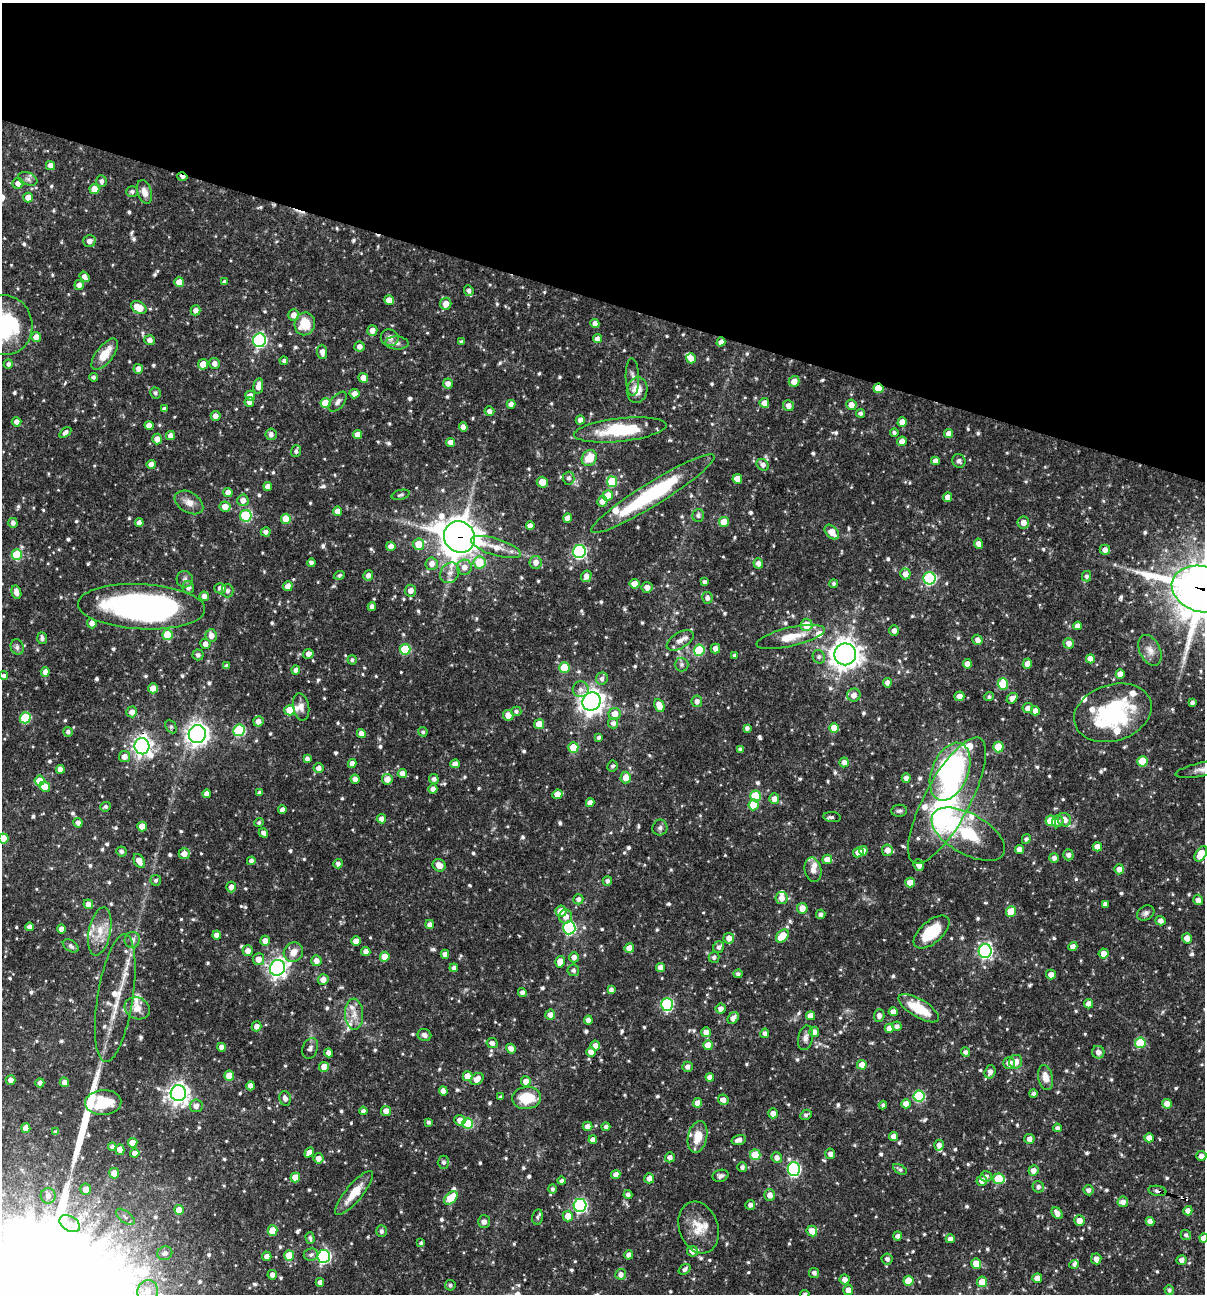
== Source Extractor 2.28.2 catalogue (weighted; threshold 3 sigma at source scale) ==
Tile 2 of 4 x 4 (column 2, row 1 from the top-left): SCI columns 1453-2655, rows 3876-5167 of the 5187 x 5168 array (HDU 1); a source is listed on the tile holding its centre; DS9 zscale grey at full resolution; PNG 1207 x 1296 px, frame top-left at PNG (2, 3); each listed source drawn as its Kron ellipse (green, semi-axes under 4 px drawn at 4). Shown black and unused: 23% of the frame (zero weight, under 3 of 4 exposures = <1% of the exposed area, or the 3 px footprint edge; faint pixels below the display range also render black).
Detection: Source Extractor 2.28.2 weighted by HDU 2 'WHT'; one run over the whole footprint, this tile lists its part. Background 0.0954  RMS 0.0039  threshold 0.0174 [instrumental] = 3 sigma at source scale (4.5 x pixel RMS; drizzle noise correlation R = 1.50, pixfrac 1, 0.05/0.05 arcsec/px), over >= 5 px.
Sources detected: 864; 2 inside a brighter object's white glare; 4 cosmic-ray / hot-pixel residue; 1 long thin detection or spike segment (spike, bleed or trail) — neither listed nor drawn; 32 inside a brighter listed object's ellipse — not listed separately; of the other 825, all 500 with FLUX_AUTO >= 0.881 (the completeness limit of this list) listed and drawn (325 fainter detections not listed), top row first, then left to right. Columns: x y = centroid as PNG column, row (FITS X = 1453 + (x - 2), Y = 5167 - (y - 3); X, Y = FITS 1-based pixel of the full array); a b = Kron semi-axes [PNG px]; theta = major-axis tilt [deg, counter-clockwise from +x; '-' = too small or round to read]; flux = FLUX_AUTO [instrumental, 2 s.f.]
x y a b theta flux
51 166 4 4 - 2.9
182 177 5 3 - 1.7
28 179 10 6 -19 1.3
101 181 6 5 - 1.3
18 183 5 5 - 2.6
94 189 5 5 - 5.7
132 192 6 5 - 1.1
144 192 12 7 -71 3
28 198 5 5 - 3.6
89 241 6 5 - 2.3
85 277 6 4 -53 1.8
179 282 5 5 - 4.2
224 282 4 4 - 1.2
79 285 5 4 - 2.2
469 291 6 4 -67 1.1
389 300 5 4 - 3.4
446 304 6 5 - 3.6
139 307 8 5 -30 7.5
195 310 5 5 - 2
294 315 5 5 - 2.8
595 323 4 4 - 2.5
305 324 11 10 - 9.2
4 325 30 27 -74 38
372 331 5 5 - 2.6
36 337 5 5 - 2.8
390 338 9 8 - 2.2
597 339 4 4 - 2.1
150 340 5 5 - 2.1
259 340 7 6 - 62
461 342 3 3 - 0.97
721 342 4 4 - 1.9
397 343 11 6 -3 1.7
359 347 5 5 - 2
322 352 7 5 -85 2.6
105 354 18 8 52 7
691 358 5 5 - 2.8
284 361 4 4 - 0.97
215 363 5 5 - 2.1
8 364 5 4 - 1.1
203 364 5 5 - 6.2
138 369 5 5 - 2.2
93 377 4 4 - 0.94
632 377 19 6 -89 2
363 378 5 5 - 3.4
794 381 5 5 - 3.5
448 383 5 5 - 2.3
258 386 8 5 81 3.2
878 388 5 5 - 9.4
637 390 13 10 82 4.9
155 393 6 5 - 1
354 394 5 4 - 2.7
250 396 5 4 - 2.5
249 402 5 5 - 2.3
338 402 12 6 50 1.6
325 403 5 5 - 11
764 403 5 5 - 2.7
511 404 4 4 - 2.5
851 405 5 5 - 3.2
788 406 5 5 - 2.2
164 409 4 4 - 1.4
489 411 5 4 - 1.6
860 413 4 4 - 1.1
216 416 5 5 - 2
580 420 4 4 - 1.8
17 422 5 4 - 2.3
902 422 5 4 - 3.5
149 425 4 4 - 3.2
463 427 4 4 - 2.6
620 430 46 11 6 21
65 433 7 4 36 1.6
894 433 4 4 - 0.98
271 434 6 5 - 1.7
357 434 4 4 - 3.5
949 434 4 4 - 2.7
170 436 4 4 - 2.2
157 439 5 4 - 2.8
902 441 5 4 - 2.9
451 442 4 4 - 2.5
296 451 6 5 - 1.1
589 458 8 7 - 7.5
935 461 4 4 - 2.2
959 461 7 6 - 1.1
151 464 4 4 - 2.6
763 465 6 5 - 1.8
569 478 6 6 - 1.2
737 479 5 5 - 5.7
542 482 5 5 - 4.1
612 482 5 5 - 17
268 486 4 4 - 2.5
228 492 4 4 - 2.6
653 494 72 11 32 41
401 495 9 5 15 0.91
608 496 5 5 - 7.1
947 497 4 4 - 2.8
243 500 6 5 - 2.7
602 501 5 5 - 2.8
189 502 15 10 -31 3.4
225 507 5 5 - 3.7
337 511 4 4 - 3.2
698 515 6 5 - 1.1
246 516 6 5 - 27
568 518 5 4 - 2.9
286 519 5 5 - 7.8
724 522 5 5 - 6.3
13 523 5 4 - 1.6
139 523 4 4 - 2.1
1023 523 6 6 - 2.5
530 526 4 4 - 2.1
266 532 5 4 - 1.5
832 532 9 5 -47 4.3
459 537 16 15 - 770
419 544 5 5 - 6.7
978 544 5 4 - 2.4
391 546 4 4 - 2.6
496 547 26 8 -17 5.9
1105 550 5 5 - 2.4
579 551 6 6 - 63
17 555 5 5 - 17
479 562 6 6 - 11
536 562 6 6 - 2.9
311 563 4 4 - 1.5
758 563 5 4 - 1.9
432 564 6 6 - 2.6
464 567 7 7 - 3
450 573 11 9 54 2.7
905 574 5 5 - 2.8
339 575 5 4 - 0.88
368 575 5 5 - 2.2
586 576 6 5 - 2.8
1087 576 5 4 - 0.93
929 578 6 6 - 46
185 579 8 8 - 1.3
704 582 4 3 - 1.1
634 584 5 5 - 4
834 584 4 4 - 0.89
288 586 5 4 - 2.9
188 587 6 5 - 1.9
647 587 5 5 - 2.4
220 588 6 5 - 1.5
1203 589 32 23 -15 1400
227 591 6 6 - 1.3
410 591 6 5 - 2.4
16 592 7 4 -76 2.5
204 596 5 4 - 2.5
707 598 6 5 - 1.5
372 606 4 4 - 1.7
141 607 64 22 -3 140
92 623 5 4 - 2.3
807 625 6 6 - 7.5
1077 626 4 4 - 2.1
894 631 5 5 - 2
168 635 5 5 - 13
211 635 6 5 - 3.1
791 637 35 9 13 8.6
42 638 6 5 - 1.3
680 640 15 8 31 3
977 640 5 5 - 1.8
1069 643 5 5 - 2.3
205 644 5 5 - 2.3
17 647 8 6 -70 1.4
405 649 5 5 - 19
715 649 5 4 - 2.6
699 650 5 5 - 21
1150 650 16 10 -64 3.1
308 654 5 5 - 2.3
845 654 11 10 - 390
198 655 5 5 - 1.1
735 656 4 4 - 1.3
819 657 7 6 - 1.1
1090 659 4 4 - 4.4
352 660 5 4 - 1
681 664 7 7 - 1.1
967 664 4 4 - 3.1
1027 664 5 4 - 2.4
226 666 4 4 - 1
564 667 5 5 - 13
296 670 4 4 - 2
45 672 5 4 - 2.4
1120 674 4 4 - 3
4 676 4 4 - 1.4
602 679 6 6 - 1.5
887 683 5 4 - 1.9
1003 684 5 5 - 17
153 688 5 5 - 2.9
581 689 8 8 - 1.8
854 695 7 6 - 2.7
959 696 5 5 - 2.5
989 697 5 4 - 0.89
1012 698 6 4 39 2.4
697 701 6 5 - 1.8
592 702 9 9 - 270
1192 703 4 3 - 1
659 706 7 5 -63 4.6
301 707 14 8 -79 2.5
1028 708 5 5 - 2.5
290 710 5 5 - 8.7
516 711 5 4 - 0.91
1035 711 4 4 - 2.3
132 712 5 5 - 2.6
1113 713 40 28 18 40
615 714 6 6 - 4.6
508 715 5 5 - 3.5
25 718 5 5 - 22
258 721 5 5 - 2.4
613 723 5 5 - 1.6
539 724 5 5 - 6.9
171 727 7 5 -63 0.88
747 728 4 4 - 1.2
834 728 5 4 - 5.6
239 730 6 5 - 30
68 732 5 4 - 1.1
423 732 5 4 - 0.9
197 734 9 8 - 220
361 734 4 4 - 2.3
599 737 4 3 - 0.94
142 746 8 7 - 190
573 747 5 5 - 8.5
998 747 5 5 - 11
740 749 4 4 - 1
124 757 5 5 - 2.9
307 759 4 4 - 1.7
1142 761 5 5 - 12
844 762 5 4 - 2.4
352 764 4 4 - 2.3
455 764 4 4 - 2.6
612 766 5 5 - 0.9
318 768 5 5 - 2.2
60 769 4 4 - 2.7
1202 769 27 6 11 3.3
950 772 30 18 68 78
402 773 4 4 - 2.9
626 777 6 5 - 4.2
906 778 4 4 - 2.2
355 779 4 4 - 2.2
387 779 5 5 - 3.5
434 779 5 4 - 1.6
40 781 5 5 - 6.8
45 787 5 5 - 5.6
433 789 4 4 - 1.8
260 793 4 4 - 1.4
206 794 4 4 - 2.1
557 794 5 4 - 3.5
755 796 5 5 - 17
774 799 5 5 - 2.7
947 801 70 22 62 60
590 803 4 4 - 2.3
753 805 5 5 - 9.1
106 807 5 4 - 0.96
282 810 4 4 - 2
899 811 8 6 8 0.92
832 817 9 5 -7 1
381 819 4 4 - 2.3
1064 820 7 6 - 3.3
1051 821 5 5 - 10
1058 821 6 5 - 1.6
78 823 5 4 - 1.6
259 823 5 4 - 0.9
142 826 5 4 - 5.2
660 828 8 7 - 1.2
263 833 5 4 - 1.6
968 834 40 20 -29 22
3 838 5 5 - 7.1
1026 839 5 4 - 0.93
1097 847 4 4 - 3.3
1019 849 4 4 - 2.5
887 850 5 5 - 2.9
121 851 5 5 - 1.3
863 851 4 4 - 2.5
858 852 5 5 - 2.9
184 854 5 5 - 2.9
1201 854 8 5 57 7.2
1068 855 5 5 - 1.7
1054 858 5 4 - 1.6
827 859 5 5 - 3.1
139 861 7 5 -61 3.4
251 861 4 4 - 1.3
338 864 5 4 - 1.5
439 865 7 6 - 3
919 865 6 5 - 2.7
1119 869 5 5 - 2.3
813 870 12 8 -79 2.6
156 880 5 5 - 0.96
607 881 5 4 - 1.2
910 883 5 5 - 5.3
231 887 5 5 - 2.4
782 898 6 6 - 3
578 899 5 5 - 1.5
1198 900 5 5 - 2.2
88 904 5 4 - 2.5
1105 904 4 4 - 1.3
802 908 5 5 - 4
561 911 5 5 - 3.8
1011 911 5 5 - 9
1146 913 9 7 32 1.4
821 914 5 4 - 1.3
566 917 7 6 - 2.7
1160 921 5 4 - 2
430 924 4 4 - 1.7
29 927 4 4 - 2
569 928 6 6 - 49
61 929 4 4 - 2.6
100 931 24 11 79 7.2
931 932 21 11 41 14
217 935 4 4 - 2.4
782 936 7 5 48 9.2
729 938 5 5 - 2.8
1187 938 5 4 - 3
132 940 8 7 - 1.9
265 941 5 5 - 2.7
356 941 5 4 - 2.7
71 946 8 5 -33 1.2
719 947 6 5 - 1.3
1073 947 4 4 - 2.3
629 948 5 4 - 4.4
248 951 5 5 - 2.6
366 951 4 4 - 2.2
985 951 7 6 - 76
293 952 10 9 - 3.9
1103 953 5 5 - 3
445 954 4 4 - 2.3
385 957 5 5 - 5.7
574 957 5 5 - 2.1
714 957 5 5 - 1.3
258 959 6 5 - 3.1
316 961 5 5 - 2.5
560 962 6 5 - 4.1
661 967 4 4 - 2.3
277 968 8 7 - 160
454 968 4 4 - 1.3
573 970 6 6 - 1.2
738 974 4 4 - 0.92
1051 974 5 5 - 2.5
323 980 5 5 - 3.1
611 990 4 4 - 1.6
522 993 4 4 - 1.6
115 998 65 18 81 16
667 1004 6 6 - 44
1088 1004 4 4 - 2.7
137 1008 13 10 -27 3.8
919 1008 23 9 -31 13
721 1009 5 5 - 2.5
893 1012 4 4 - 2.5
354 1014 15 9 -88 3.9
550 1015 5 5 - 2.4
879 1015 6 5 - 1.9
810 1016 4 4 - 3.4
733 1018 6 5 - 2.8
588 1020 4 4 - 2.5
256 1026 5 5 - 2.3
897 1026 5 4 - 1.4
889 1028 5 4 - 2.3
706 1032 5 5 - 2.7
814 1032 5 5 - 2.3
765 1033 4 4 - 1.6
424 1035 7 6 - 1.5
805 1038 12 7 78 2
492 1043 6 5 - 1.7
1140 1043 5 5 - 18
708 1045 5 5 - 5.2
595 1046 5 5 - 2.4
221 1047 4 4 - 2.2
310 1048 11 7 69 1.5
511 1049 5 4 - 2.4
591 1052 5 4 - 2.6
965 1052 5 4 - 1.4
1098 1052 6 6 - 2.3
329 1053 4 4 - 2.2
1016 1062 7 6 - 3.7
1009 1063 6 5 - 2.7
862 1065 5 4 - 4.2
324 1067 5 5 - 3.8
688 1067 5 5 - 1.7
990 1072 7 5 73 2
229 1076 5 4 - 6.2
468 1076 5 5 - 5.3
710 1077 4 4 - 2.4
1046 1078 12 7 -78 3.8
477 1079 7 5 40 3.3
11 1080 5 5 - 2.4
526 1081 5 5 - 2.8
64 1082 5 4 - 1.8
40 1083 4 4 - 1.7
251 1086 4 4 - 2.8
443 1091 4 4 - 2.3
178 1093 8 7 - 230
1033 1094 4 4 - 1
919 1096 5 5 - 28
501 1097 4 4 - 0.93
285 1098 7 5 -76 1.8
527 1098 14 11 5 12
723 1100 5 5 - 2.4
103 1102 18 12 3 12
698 1103 4 4 - 3.3
906 1104 5 5 - 3
1167 1104 5 5 - 5.1
883 1105 4 3 - 0.97
196 1106 6 6 - 2
363 1111 4 4 - 1.4
386 1111 5 5 - 2.8
773 1113 5 4 - 2.3
806 1115 6 4 31 1
460 1120 5 5 - 2.8
429 1122 4 3 - 0.93
468 1123 5 5 - 14
588 1126 5 4 - 2.4
606 1127 4 4 - 1.3
26 1128 5 4 - 3.6
1057 1128 4 4 - 1.2
56 1132 4 3 - 1.1
894 1136 4 4 - 2.5
697 1137 16 9 78 6.5
1149 1138 4 4 - 3
1029 1139 5 5 - 2.2
593 1140 4 4 - 2.3
739 1140 7 5 15 2.2
133 1143 5 4 - 5.7
939 1145 5 4 - 2.3
112 1147 4 4 - 1.4
120 1150 5 4 - 2.8
135 1153 4 4 - 1.9
309 1153 5 4 - 2.5
830 1154 5 5 - 1.8
755 1155 5 5 - 11
1201 1156 5 5 - 2.1
670 1157 5 5 - 1.8
777 1157 5 5 - 2
318 1158 5 5 - 2.2
443 1162 6 5 - 1.1
742 1167 5 4 - 1.3
794 1169 6 6 - 58
900 1169 7 4 -31 0.91
1033 1171 5 5 - 2.5
114 1173 5 5 - 3.9
616 1174 4 4 - 2
720 1176 8 6 16 1.3
986 1176 6 5 - 1.3
295 1177 5 4 - 5.8
649 1178 5 5 - 2.3
999 1179 6 5 - 15
982 1180 5 5 - 2.5
561 1181 4 4 - 1.1
1038 1187 6 5 - 1.3
86 1189 6 5 - 2.8
552 1189 5 4 - 0.88
1088 1190 5 5 - 1.4
1157 1191 9 5 -9 1.4
354 1193 27 8 50 7.8
628 1195 4 4 - 1.5
770 1195 6 5 - 2.7
48 1196 8 7 - 2.3
451 1198 8 5 44 11
1123 1202 5 5 - 2.2
580 1205 6 6 - 69
750 1205 5 5 - 1.5
179 1210 5 5 - 6.1
1188 1211 4 4 - 2.6
1057 1213 6 4 -51 2.6
568 1216 5 5 - 4.3
125 1217 11 5 -39 1.5
537 1217 8 5 78 0.89
1079 1220 5 5 - 3.1
1150 1221 4 4 - 2.3
484 1222 6 6 - 1.6
70 1224 11 7 -30 2.8
699 1227 26 19 -71 8.4
273 1230 5 5 - 6.6
381 1231 6 5 - 1.2
812 1231 5 5 - 3.7
1186 1235 5 5 - 1
897 1236 4 4 - 1.5
310 1238 6 4 -75 1
1204 1238 4 4 - 3.1
950 1239 4 4 - 2
421 1243 4 4 - 0.9
692 1251 5 5 - 2.3
165 1253 7 7 - 1.2
311 1255 7 6 - 1.2
629 1255 4 4 - 2.3
267 1256 5 4 - 2.3
289 1256 5 5 - 9.7
324 1256 6 6 - 65
887 1259 5 5 - 1.4
1096 1259 5 5 - 2.3
1182 1260 5 4 - 2
976 1263 5 5 - 5.1
1074 1264 5 4 - 0.93
685 1269 6 4 36 1.2
814 1273 5 5 - 1.5
621 1274 5 5 - 2
272 1275 5 4 - 2.4
1037 1278 5 5 - 3.3
845 1280 5 5 - 2.3
909 1281 5 5 - 7.6
320 1282 4 4 - 1.8
982 1282 5 5 - 5.2
450 1285 5 5 - 0.97
848 1290 5 5 - 2.6
1169 1290 5 4 - 1
147 1291 11 10 - 4.8
805 1294 5 4 - 1
Overlapping masked pixels (flux is a lower limit): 7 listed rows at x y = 182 177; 721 342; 878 388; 459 537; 1203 589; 142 746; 1157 1191
Isophote crosses this tile's border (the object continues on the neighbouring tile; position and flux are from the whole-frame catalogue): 7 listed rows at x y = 4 325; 1203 589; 1202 769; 3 838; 1201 854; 1204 1238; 805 1294